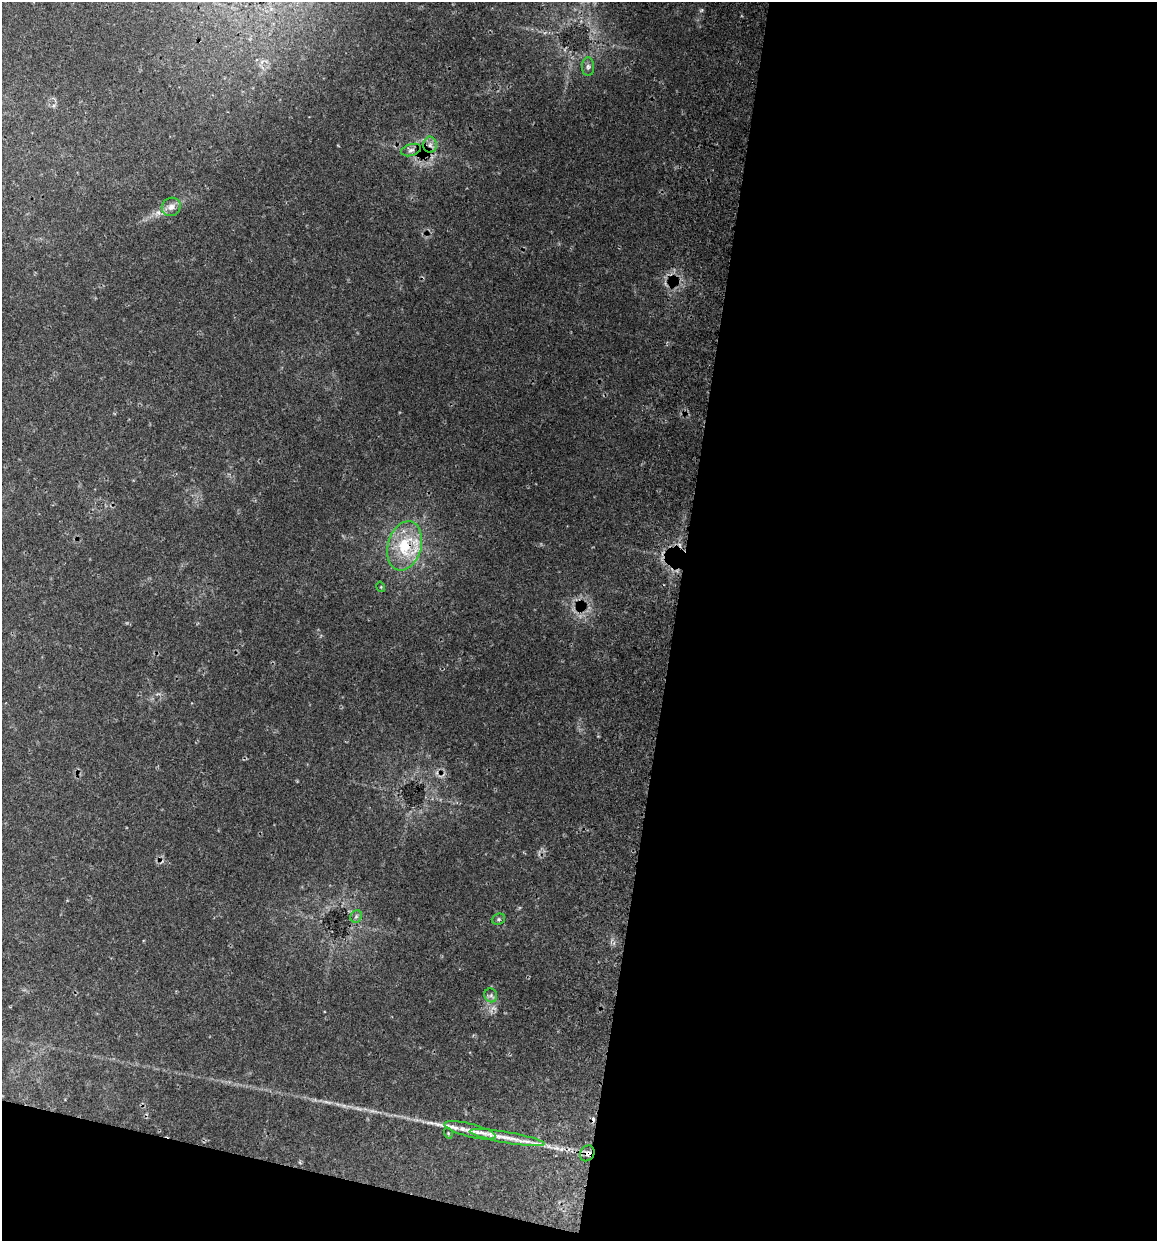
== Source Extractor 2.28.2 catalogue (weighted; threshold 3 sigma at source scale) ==
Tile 16 of 4 x 4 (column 4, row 4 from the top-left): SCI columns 3647-4801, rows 15-1253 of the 5096 x 4990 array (HDU 1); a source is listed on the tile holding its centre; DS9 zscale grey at full resolution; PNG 1159 x 1243 px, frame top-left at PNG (2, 2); each listed source drawn as its Kron ellipse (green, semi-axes under 4 px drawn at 4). Shown black and unused: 45% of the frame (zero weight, under 3 of 5 exposures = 12% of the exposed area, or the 3 px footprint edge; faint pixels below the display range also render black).
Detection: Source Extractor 2.28.2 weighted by HDU 2 'WHT'; one run over the whole footprint, this tile lists its part. Background 0.0943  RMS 0.0046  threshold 0.0206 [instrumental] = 3 sigma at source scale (4.5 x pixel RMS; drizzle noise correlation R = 1.50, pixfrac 1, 0.05/0.05 arcsec/px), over >= 5 px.
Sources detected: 15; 1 cosmic-ray / hot-pixel residue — neither listed nor drawn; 1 inside a brighter listed object's ellipse — not listed separately; the other 13 listed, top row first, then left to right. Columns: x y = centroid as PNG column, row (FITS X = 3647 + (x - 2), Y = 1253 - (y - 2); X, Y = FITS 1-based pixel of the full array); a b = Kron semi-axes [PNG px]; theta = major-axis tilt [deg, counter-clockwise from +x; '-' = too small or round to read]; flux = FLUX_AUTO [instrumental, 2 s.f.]
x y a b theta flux
588 67 9 6 -90 1.5
430 145 8 6 -90 1.6
411 150 10 6 15 1.6
171 207 10 9 - 2.8
405 546 25 16 74 21
381 587 5 3 - 0.41
356 916 6 5 - 1
498 919 7 5 21 0.86
491 995 7 6 - 1.1
470 1130 26 6 -14 5.5
448 1133 5 3 - 0.4
507 1138 38 5 -10 7.6
587 1153 8 7 - 2
Overlapping masked pixels (flux is a lower limit): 2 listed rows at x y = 405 546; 587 1153